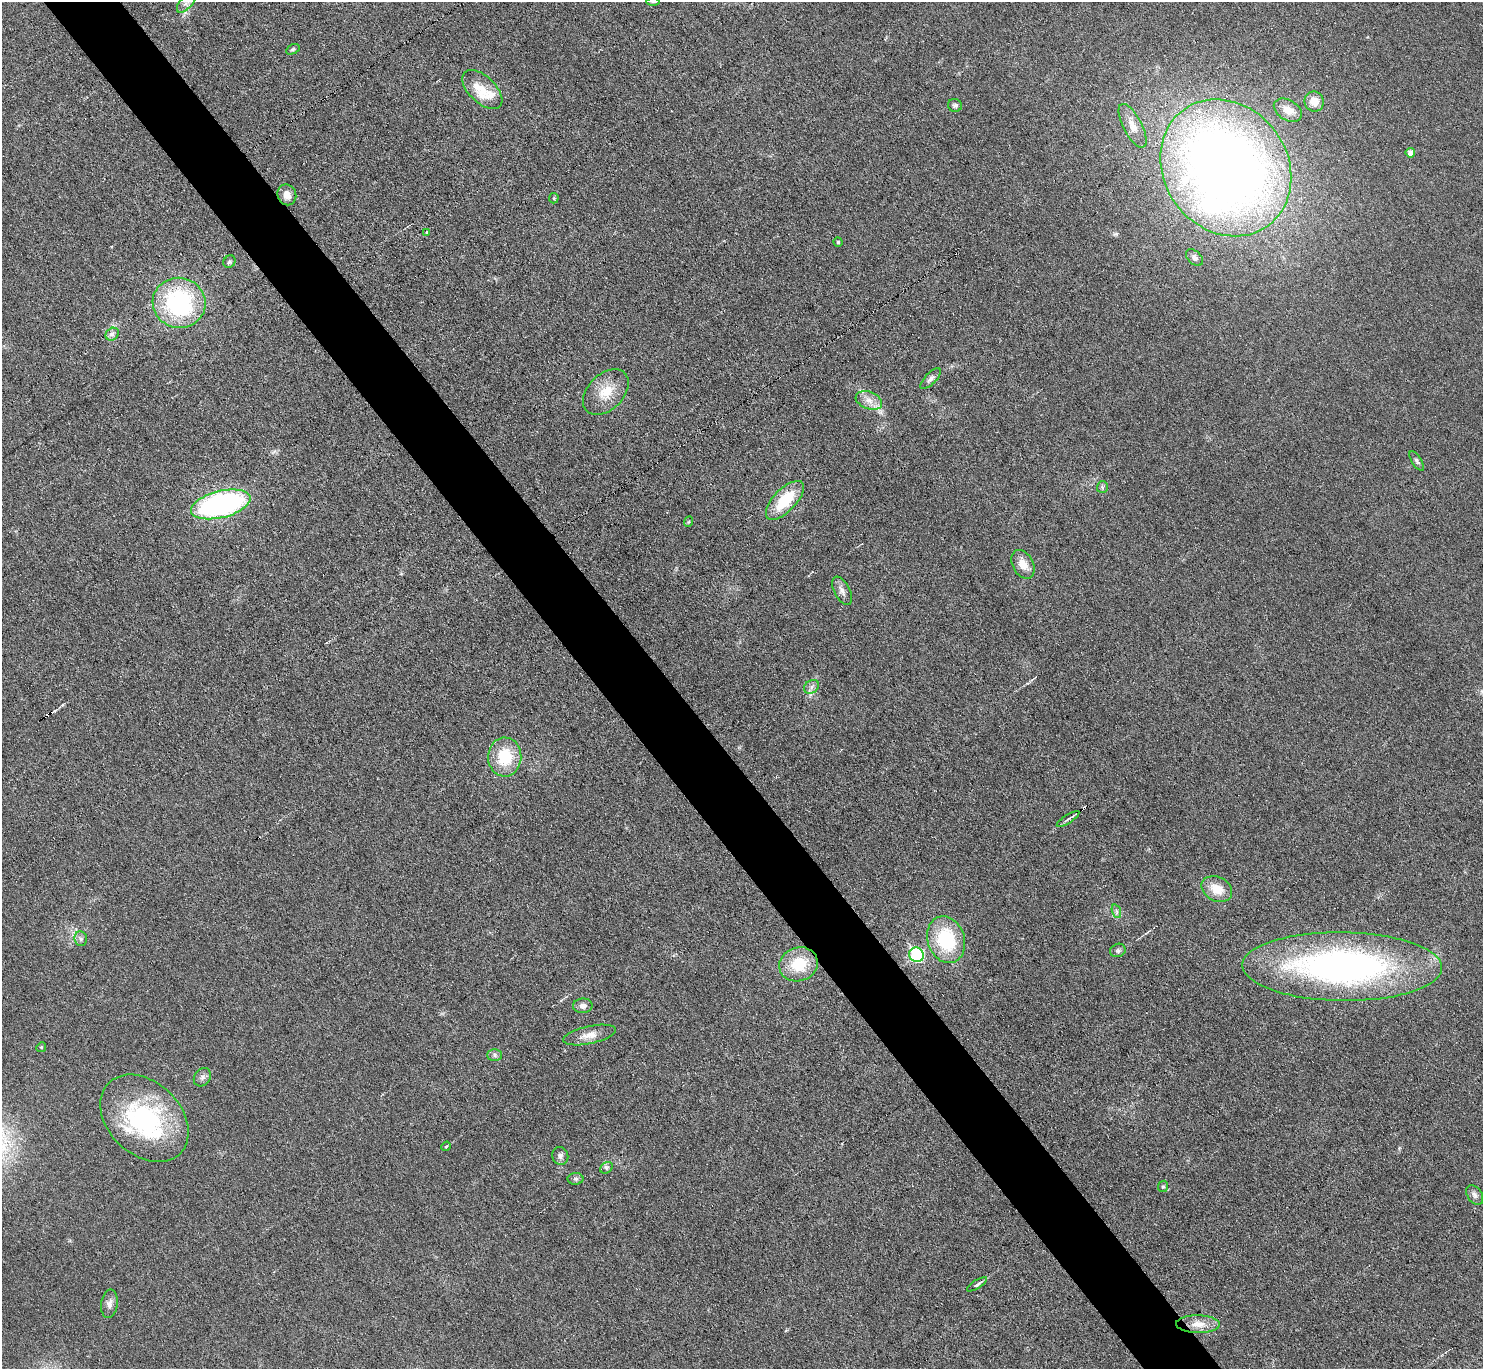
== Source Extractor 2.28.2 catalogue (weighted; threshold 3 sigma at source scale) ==
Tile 11 of 4 x 4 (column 3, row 3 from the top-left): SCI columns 2963-4443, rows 1523-2889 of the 5926 x 5921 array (HDU 1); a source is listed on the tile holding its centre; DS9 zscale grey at full resolution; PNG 1485 x 1371 px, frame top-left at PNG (2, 2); each listed source drawn as its Kron ellipse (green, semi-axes under 4 px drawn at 4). Shown black and unused: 5% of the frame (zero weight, under 3 of 6 exposures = <1% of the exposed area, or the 3 px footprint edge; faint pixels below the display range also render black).
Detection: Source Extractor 2.28.2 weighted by HDU 2 'WHT'; one run over the whole footprint, this tile lists its part. Background 0.0346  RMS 0.004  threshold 0.0163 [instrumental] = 3 sigma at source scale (4.09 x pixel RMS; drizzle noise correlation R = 1.36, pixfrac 0.8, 0.05/0.05 arcsec/px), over >= 5 px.
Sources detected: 59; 1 inside a brighter object's white glare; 1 cosmic-ray / hot-pixel residue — neither listed nor drawn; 3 inside a brighter listed object's ellipse — not listed separately; the other 54 listed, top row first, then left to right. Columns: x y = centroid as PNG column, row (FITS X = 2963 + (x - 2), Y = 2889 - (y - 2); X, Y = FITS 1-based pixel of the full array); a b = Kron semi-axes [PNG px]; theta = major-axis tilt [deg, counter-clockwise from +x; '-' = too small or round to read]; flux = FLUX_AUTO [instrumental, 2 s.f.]
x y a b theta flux
186 2 13 6 49 2.2
653 2 6 4 -1 0.57
293 49 7 4 30 0.57
482 90 24 13 -44 6.4
1314 101 10 9 - 4.6
955 105 7 6 - 0.97
1288 110 15 10 -31 4.1
1133 126 24 9 -62 4.2
1410 153 5 4 - 2.2
1226 168 72 62 -54 440
287 195 10 9 - 3
554 198 5 5 - 0.47
427 232 3 3 - 0.68
838 242 4 4 - 0.55
1194 258 10 6 -42 1.2
229 262 6 5 - 0.7
179 303 26 25 - 47
112 334 7 5 44 1.2
931 379 13 5 46 1.4
606 392 27 17 45 8.9
869 400 14 8 -20 3.2
1417 461 11 5 -57 0.87
1102 487 6 5 - 0.68
785 500 25 11 46 13
221 504 30 13 14 86
688 522 5 3 - 0.4
1023 564 15 10 -62 4.3
842 591 15 7 -63 2.1
811 687 8 6 37 1.3
505 757 19 16 87 14
1068 819 13 3 32 0.98
1217 889 16 12 -27 6.6
1116 911 7 4 -71 0.85
81 939 7 6 - 1.1
946 940 24 18 -72 24
1118 950 8 6 24 0.97
917 955 7 7 - 44
799 964 19 16 19 12
1342 966 100 34 -1 140
583 1006 10 7 2 1.8
589 1035 27 9 12 4.2
41 1047 5 4 - 0.44
495 1055 7 6 - 1.1
202 1077 10 8 53 1.5
144 1118 50 36 -44 53
446 1146 5 4 - 0.44
560 1156 9 8 - 1.5
606 1168 6 5 - 0.75
576 1179 8 6 0 0.93
1163 1186 6 5 - 0.66
1475 1195 11 7 -56 1.5
977 1284 11 4 32 1.2
109 1304 14 8 82 2.1
1198 1324 22 9 -1 5
Isophote crosses this tile's border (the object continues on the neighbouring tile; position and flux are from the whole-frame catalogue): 2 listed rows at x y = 186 2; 653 2